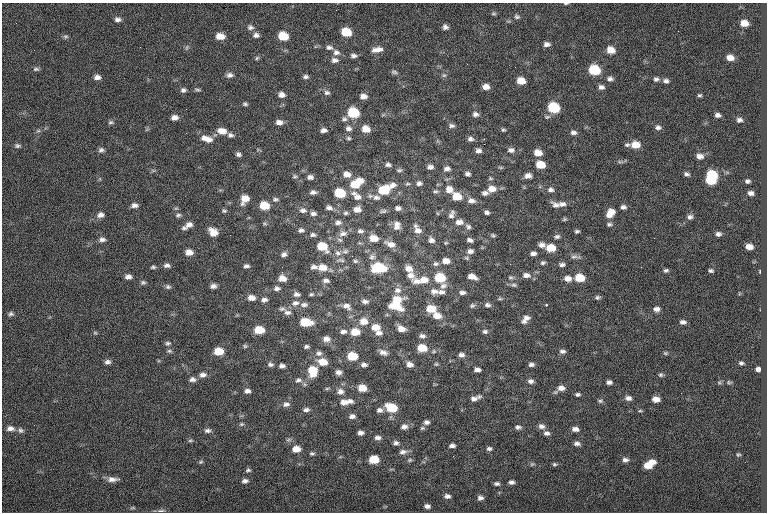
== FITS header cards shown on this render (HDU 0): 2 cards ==
NAXIS1  =                  765
NAXIS2  =                  510

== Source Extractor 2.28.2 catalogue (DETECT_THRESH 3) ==
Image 765 x 510 px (HDU 0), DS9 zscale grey, 1 PNG px = 1 image px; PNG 769 x 514 px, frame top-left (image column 1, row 510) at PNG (2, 3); no overlay
Background -0.574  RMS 9.3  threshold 27.9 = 3 sigma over >= 5 px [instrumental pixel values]
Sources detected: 341; all 341 listed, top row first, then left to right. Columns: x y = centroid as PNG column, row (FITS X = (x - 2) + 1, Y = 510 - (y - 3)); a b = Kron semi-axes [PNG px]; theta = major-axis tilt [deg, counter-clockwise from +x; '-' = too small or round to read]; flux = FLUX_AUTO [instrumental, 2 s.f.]
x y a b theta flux
566 3 7 3 4 720
493 13 7 4 -6 910
517 17 8 6 -20 1400
118 19 8 6 -6 2200
744 23 6 5 - 6500
250 27 9 7 -10 2200
445 27 6 6 - 2100
678 31 2 2 - 240
346 32 7 6 - 17000
256 35 8 6 0 2200
65 36 7 6 - 1100
220 36 8 6 -3 6300
283 36 8 6 -15 16000
547 44 7 5 0 2400
187 47 8 3 71 980
329 47 9 6 -12 2200
377 50 14 6 8 4300
611 50 8 6 -19 7300
336 52 9 7 0 2600
353 56 7 6 - 1900
257 58 5 4 - 960
730 58 6 5 - 4800
334 60 9 6 -2 2500
36 69 8 5 -5 1400
594 70 8 6 -13 33000
394 72 9 5 -11 1300
230 75 9 6 1 2400
444 75 6 5 - 1200
97 77 7 6 - 2800
305 77 7 5 2 1500
610 79 7 6 - 2100
656 79 7 6 - 1800
521 81 7 6 - 7900
666 81 8 6 -15 2000
486 87 7 5 -1 4100
601 87 7 5 -3 2200
183 90 7 6 - 1700
197 90 8 4 -14 1100
327 93 8 7 - 1800
282 95 6 6 - 3000
699 95 5 4 - 960
363 96 7 6 - 3600
245 104 6 4 -9 1200
553 108 8 7 - 35000
353 113 8 7 - 30000
475 114 7 6 - 2200
718 115 5 4 - 2200
174 117 7 6 - 3200
344 119 8 6 15 1500
739 120 6 5 - 1900
111 122 8 5 2 1200
279 122 8 6 -1 3100
451 126 8 5 0 1700
658 127 8 6 -3 2000
348 128 8 6 -13 2200
366 129 8 6 -11 7000
323 130 7 5 6 2400
503 130 6 5 - 960
38 131 7 4 18 1000
222 131 10 7 -7 5900
573 132 8 6 -12 2100
230 135 7 6 - 1900
348 138 5 4 - 980
207 139 15 7 -16 5700
470 139 7 6 - 2100
484 139 3 3 - 380
484 144 2 2 - 3200
627 145 7 5 10 1300
635 145 8 6 -4 8800
17 146 8 5 0 1500
101 150 7 6 - 1700
511 150 9 7 -5 2700
478 151 6 5 - 2400
538 153 7 6 - 6600
238 154 5 4 - 1600
700 156 8 6 -7 3600
620 162 9 3 -12 990
388 165 6 5 - 1600
540 165 7 6 - 12000
430 167 6 5 - 2200
501 167 7 4 0 770
447 169 8 5 6 2200
153 170 7 4 -18 890
399 170 7 5 -7 1100
347 174 7 6 - 4500
468 174 5 4 - 1700
686 174 6 4 -21 1600
712 175 8 6 -8 28000
295 176 6 6 - 1100
528 176 7 5 6 3400
310 177 7 5 5 2200
490 178 6 4 -7 830
710 180 7 5 -6 19000
747 181 5 4 - 1500
356 183 13 7 33 17000
419 183 7 5 6 1900
408 184 7 4 18 950
385 189 17 8 28 20000
449 189 11 9 -39 5300
492 189 9 7 5 5700
551 190 8 7 - 2200
435 191 7 4 0 1200
313 192 7 5 6 2000
340 193 8 6 -8 24000
485 193 7 5 5 2200
751 193 5 4 - 2200
356 196 15 8 -43 5300
457 196 8 6 -10 14000
376 197 10 7 -3 2600
245 199 9 7 56 7000
275 199 8 6 5 1500
471 201 10 7 -5 3300
562 204 10 7 8 3000
134 205 8 5 4 2500
264 205 7 6 - 14000
556 205 11 7 -30 2800
623 207 6 5 - 1900
176 208 6 4 18 760
329 208 8 6 -6 2300
398 208 7 5 -8 2200
357 209 8 6 4 4300
303 210 10 7 1 2700
224 211 7 5 -10 1100
383 211 10 5 7 1500
486 212 5 4 - 1600
313 213 8 5 0 2000
346 213 7 6 - 1200
610 213 10 7 55 7200
451 214 11 7 66 2500
100 215 9 7 18 2800
178 215 8 5 11 1400
690 217 7 6 - 1900
564 219 6 4 21 860
338 222 9 6 1 2300
459 222 10 7 3 4300
609 224 7 5 16 1300
189 225 9 6 18 3200
397 225 11 9 90 4200
468 227 8 6 -50 1700
184 228 7 5 -8 1300
301 230 6 5 - 1700
418 230 10 8 -49 4500
360 231 8 6 -7 1900
577 231 5 4 - 1200
213 232 9 7 -39 7100
343 234 11 7 12 3200
718 234 5 4 - 1800
230 235 2 2 - 540
313 235 7 5 2 1500
493 235 6 4 -17 990
557 237 6 5 - 1500
374 238 9 7 -8 7600
654 238 2 2 - 420
102 239 8 6 5 2200
340 240 8 6 -17 1400
431 240 9 7 -41 2700
470 240 6 4 -15 2100
446 243 5 4 - 730
390 244 14 7 -20 4700
542 245 9 7 -10 2600
322 246 9 7 -28 16000
749 247 6 5 - 4900
551 248 8 6 -6 12000
345 251 9 7 5 2000
470 251 8 6 4 2600
189 252 7 6 - 5000
338 253 8 8 - 2800
533 253 6 4 4 2200
284 254 6 5 - 2000
352 256 3 3 - 510
372 257 9 8 - 2900
575 257 15 5 1 2100
341 260 12 5 -5 1900
355 261 7 5 -1 1300
446 261 8 6 -3 4800
543 263 7 5 16 1200
436 264 8 6 5 1700
510 264 3 2 - 1000
167 265 7 5 -4 2100
562 265 7 5 4 1700
246 266 6 4 -3 1600
153 267 6 4 17 1100
314 267 8 5 14 2000
322 267 10 7 -4 7500
641 267 2 2 - 570
379 268 12 8 -1 30000
409 269 10 8 -37 4800
666 270 6 4 0 1300
711 271 5 3 - 1200
760 271 4 2 - 470
282 272 2 2 - 4100
410 275 14 10 -42 4900
526 275 10 7 -5 3400
128 277 7 5 3 2700
472 277 9 5 -18 4800
510 277 7 6 - 1200
282 278 7 6 - 5200
440 278 8 7 - 23000
568 278 8 6 -5 4000
580 278 8 6 -6 15000
326 280 8 5 -9 2100
424 280 10 7 5 6500
417 281 13 8 -2 4200
143 282 7 5 10 1300
514 285 9 5 -6 1500
213 286 6 5 - 2300
443 286 10 8 34 3000
168 287 7 5 -9 1400
277 288 7 5 2 1900
397 290 10 9 - 3500
434 291 10 7 -4 3300
441 292 9 6 -1 2500
462 292 8 5 3 2200
296 294 8 6 -8 2100
311 294 6 4 4 990
598 297 6 5 - 1300
251 298 8 6 -6 4300
397 299 11 6 5 9600
500 299 7 3 8 870
264 300 7 5 2 2000
365 301 9 6 -10 2200
295 303 10 8 14 2900
304 305 10 6 0 2200
487 305 8 6 -9 1900
546 305 3 3 - 570
347 306 12 8 -26 3500
395 306 12 7 -19 16000
472 306 7 6 - 1400
282 309 9 5 5 1500
431 309 8 7 - 11000
656 309 7 6 - 2800
287 312 10 7 -8 2600
11 314 7 6 - 1600
437 316 9 7 -10 6300
526 318 8 8 - 2900
363 321 10 8 6 6700
524 321 7 6 - 1700
306 322 9 6 -3 18000
683 322 6 4 0 2000
375 327 10 7 -16 7600
401 329 9 6 -27 4800
259 330 8 6 0 14000
343 331 9 5 7 2400
485 331 7 5 11 1500
355 332 8 6 0 11000
95 333 6 4 -2 820
378 333 8 6 5 2700
422 336 8 5 -6 2000
326 339 9 7 2 3500
168 343 7 6 - 1400
245 346 5 5 - 970
306 347 6 4 9 1300
422 348 8 6 -5 13000
169 351 7 4 -15 1100
219 351 8 6 2 11000
562 351 7 5 -5 1900
383 352 10 6 -18 3000
319 353 9 7 -1 2200
665 353 5 4 - 810
461 355 7 6 - 2400
352 356 7 6 - 15000
107 362 7 6 - 2100
323 362 9 7 -10 8600
741 363 5 3 - 1300
270 364 7 6 - 1700
410 364 7 6 - 3200
436 364 5 5 - 910
531 364 6 4 3 1800
364 365 7 5 -5 2000
282 366 6 4 5 2100
758 369 5 4 - 2500
477 370 6 5 - 2500
313 371 10 9 - 15000
338 372 6 5 - 2600
203 375 9 7 7 2900
661 375 6 5 - 1100
192 379 9 7 -1 2600
298 380 9 6 15 2000
530 381 7 6 - 2100
609 382 6 4 -4 2000
729 382 6 5 - 780
304 384 7 4 -71 960
362 388 7 6 - 8500
561 388 9 7 4 3900
247 391 7 5 -5 2400
340 391 9 8 - 2900
681 393 2 2 - 370
577 394 6 4 0 1300
628 398 8 6 -13 2500
474 399 10 7 12 3000
656 399 6 5 - 4800
350 401 8 5 9 2500
600 401 8 5 0 1200
344 402 12 7 4 4400
286 404 9 6 5 2400
391 408 9 6 -17 20000
306 410 8 5 8 1800
379 410 7 6 - 2200
640 411 6 4 1 760
352 416 7 5 7 2300
426 422 6 5 - 2000
241 424 7 5 19 1100
34 425 2 2 - 300
541 426 8 7 - 2600
404 427 8 6 5 2600
518 427 7 5 0 1800
10 428 10 7 -5 3200
422 428 6 5 - 1000
575 429 8 5 -7 3000
21 430 8 7 - 1800
207 431 9 6 6 2000
361 433 5 4 - 2200
546 433 8 6 -5 2200
378 438 8 5 -2 2200
190 440 7 4 7 1000
396 443 6 5 - 1800
577 443 7 5 -9 2100
452 446 5 4 - 2000
296 449 8 6 4 6200
489 449 6 4 8 1500
403 452 10 7 9 2600
312 453 6 5 - 1100
738 455 4 3 - 750
374 459 7 6 - 15000
410 460 7 4 27 1000
625 460 7 6 - 2200
201 462 6 5 - 940
652 462 8 5 -5 4100
532 464 7 4 44 850
554 464 6 4 -13 1000
648 465 8 5 8 8800
248 470 6 5 - 1200
112 479 13 6 -2 3900
245 481 8 5 7 1900
511 482 5 4 - 1800
497 484 5 4 - 1400
447 496 7 5 -9 2100
480 498 6 5 - 2100
427 506 6 5 - 2200
133 508 7 3 0 830
161 511 10 4 1 1500
At the frame edge (FLAGS 8, measured only in part): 1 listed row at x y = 566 3